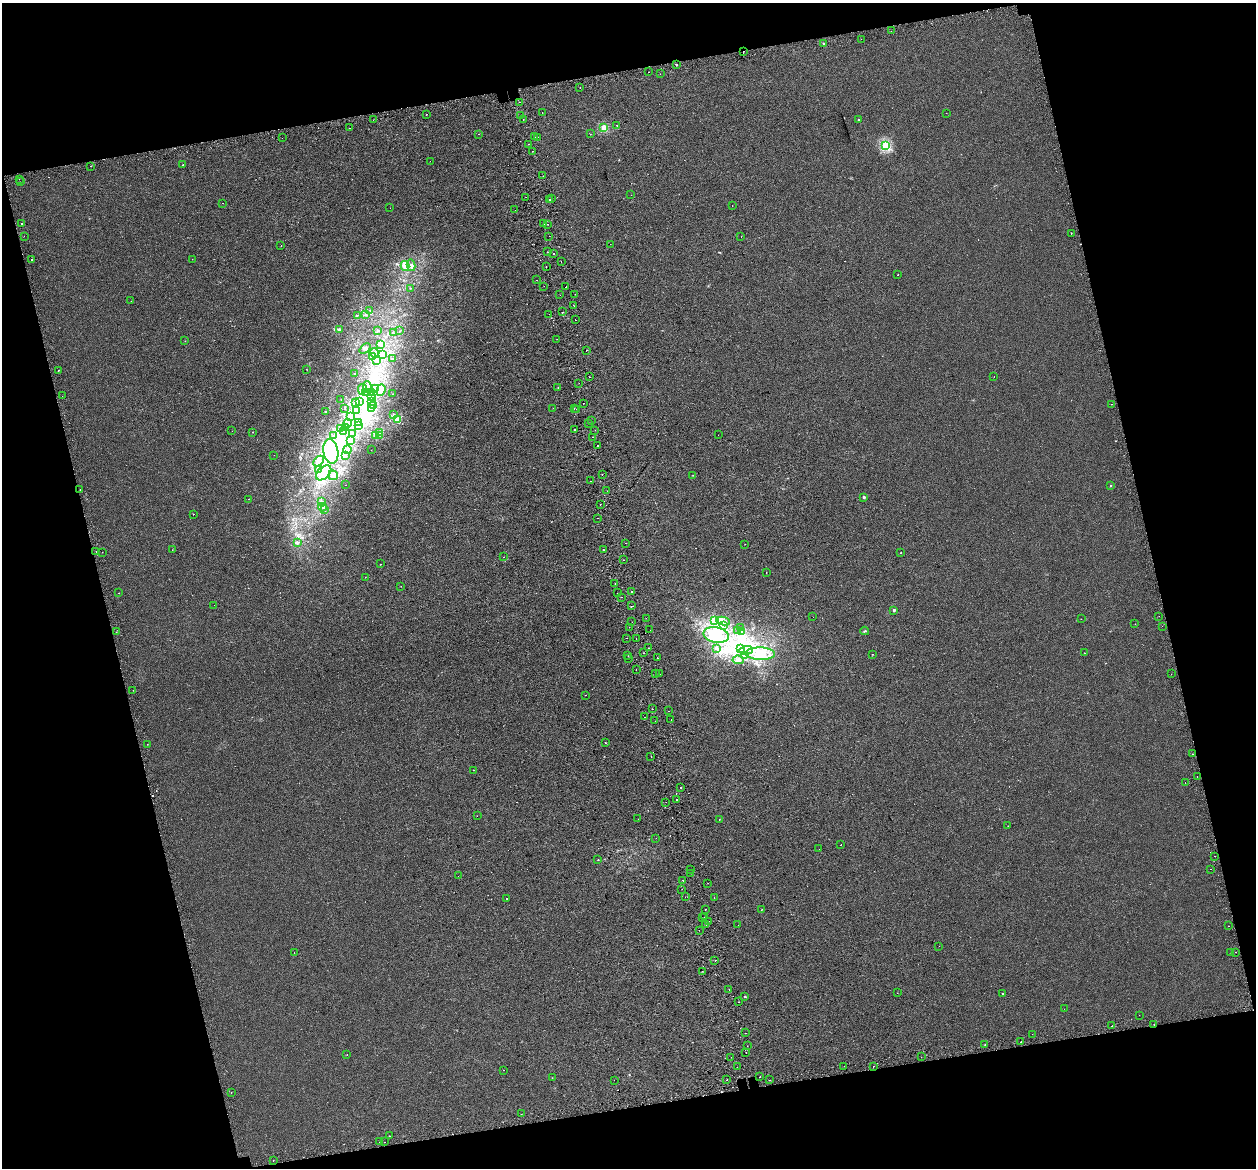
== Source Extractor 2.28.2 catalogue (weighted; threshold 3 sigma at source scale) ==
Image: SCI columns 52-5064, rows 140-4802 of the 5115 x 4897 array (HDU 1 of 3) = the unmasked area's bounding box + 8 px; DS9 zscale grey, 4 x 4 block average (1 PNG px = mean of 4 x 4 image px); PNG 1258 x 1170 px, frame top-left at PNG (2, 3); each listed source drawn as its Kron ellipse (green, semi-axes under 4 px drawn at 4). Shown black and unused: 28% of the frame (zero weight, under 2 of 3 exposures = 4% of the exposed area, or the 3 px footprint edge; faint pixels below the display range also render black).
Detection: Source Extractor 2.28.2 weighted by HDU 2 'WHT'. Background 8.57e-04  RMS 0.0051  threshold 0.0228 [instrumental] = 3 sigma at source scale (4.5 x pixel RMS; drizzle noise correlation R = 1.50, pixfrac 1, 0.0396/0.0396 arcsec/px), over >= 5 px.
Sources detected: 398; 26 inside a brighter object's white glare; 39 cosmic-ray / hot-pixel residue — neither listed nor drawn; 10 coinciding with a brighter row at this scale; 14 inside a brighter listed object's ellipse — not listed separately; the other 309 listed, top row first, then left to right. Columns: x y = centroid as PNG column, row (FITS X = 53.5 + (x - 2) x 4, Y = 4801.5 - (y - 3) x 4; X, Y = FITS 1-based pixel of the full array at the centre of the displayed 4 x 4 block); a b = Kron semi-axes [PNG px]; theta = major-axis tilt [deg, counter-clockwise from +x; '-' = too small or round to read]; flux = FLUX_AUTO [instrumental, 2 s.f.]
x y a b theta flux
891 31 2 2 - 0.82
861 39 2 2 - 0.58
824 43 2 2 - 2.8
743 52 2 2 - 12
677 65 2 2 - 8.8
649 72 2 2 - 1.8
660 74 2 2 - 0.45
580 88 2 2 - 1.9
519 102 2 2 - 0.89
542 113 2 2 - 3.6
946 113 2 2 - 0.57
426 115 2 2 - 7.2
521 116 2 2 - 6.9
373 120 2 2 - 0.93
523 120 2 2 - 2.2
858 120 2 2 - 2.4
616 125 2 2 - 0.77
350 128 2 2 - 2.3
604 128 2 2 - 120
479 134 2 2 - 3.8
590 134 2 2 - 4.2
534 137 2 2 - 0.8
538 137 2 2 - 2.9
282 138 2 2 - 0.56
529 144 2 2 - 2.8
885 145 2 2 - 270
532 151 2 2 - 1.5
430 161 2 2 - 1.9
183 165 2 2 - 1.6
91 166 2 2 - 1.3
543 176 2 2 - 1.7
19 179 2 2 - 1.5
20 182 2 2 - 2.6
631 195 2 2 - 0.31
526 197 2 2 - 0.74
551 198 2 2 - 10
550 199 2 2 - 22
223 203 2 2 - 2.9
732 206 2 2 - 1.3
390 208 2 2 - 2.8
515 210 2 2 - 2
22 223 2 2 - 1.8
543 224 2 2 - 2.6
548 224 2 2 - 0.81
1071 233 2 2 - 0.75
24 236 2 2 - 1.1
549 236 2 2 - 3.5
741 237 2 2 - 0.33
610 244 2 2 - 1
281 245 2 2 - 0.93
547 252 2 2 - 1.7
553 254 2 2 - 6.7
31 259 2 2 - 2
192 259 2 2 - 1.2
561 262 2 2 - 4
411 265 5 3 - 7.6
405 266 5 3 - 8.3
546 267 2 2 - 1.6
898 275 2 2 - 2.4
537 280 2 2 - 0.57
544 286 2 2 - 0.38
566 287 2 2 - 2.5
410 288 2 2 - 1.8
575 294 2 2 - 1.9
560 295 2 2 - 0.65
131 301 2 2 - 0.55
573 305 2 2 - 0.68
370 310 2 2 - 0.64
562 312 2 2 - 2.2
549 314 2 2 - 0.8
357 315 2 2 - 0.94
365 315 3 2 - 2.3
575 320 2 2 - 1.6
340 329 3 2 - 2
377 330 2 2 - 1.2
400 331 2 2 - 1.4
394 333 2 2 - 0.61
557 339 2 2 - 1.1
185 341 2 2 - 0.55
381 344 3 2 - 3.3
365 349 6 2 40 7.5
586 350 2 2 - 6.9
374 353 5 3 - 7.8
382 354 3 2 - 4
372 356 4 2 - 3
392 358 2 2 - 1.7
376 361 2 2 - 1.3
306 369 2 2 - 0.64
58 370 2 2 - 9.8
354 373 2 2 - 0.96
994 376 2 2 - 2.7
590 377 2 2 - 2.1
579 383 2 2 - 0.51
368 387 6 4 -72 12
376 388 3 3 - 6.9
558 388 2 2 - 2.5
362 389 5 2 - 5.3
381 390 6 3 73 9.3
365 393 2 2 - 1.5
368 393 2 2 - 1.3
371 393 3 2 - 4
392 394 2 2 - 0.81
62 396 2 2 - 0.63
371 397 3 3 - 9.4
341 399 2 2 - 0.96
355 402 2 2 - 1
359 402 4 2 - 2.9
371 402 3 2 - 4
583 403 2 2 - 0.52
1111 404 2 2 - 1.9
374 405 3 3 - 5.7
345 408 2 2 - 0.63
372 408 2 2 - 2.5
553 408 2 2 - 0.44
574 409 2 2 - 2.7
576 409 2 2 - 0.72
356 411 2 2 - 2.2
325 412 2 2 - 1.1
394 414 2 2 - 1.1
350 417 3 2 - 5.2
398 419 4 3 - 7.3
591 420 2 2 - 0.58
358 422 2 2 - 0.63
347 423 4 4 - 8
589 424 2 2 - 3.3
359 426 2 2 - 1
340 428 2 2 - 2.3
345 428 2 2 - 1.1
575 430 2 2 - 20
595 430 2 2 - 5.4
232 431 2 2 - 0.82
344 431 3 2 - 2.1
253 432 2 2 - 1.6
380 432 4 3 - 4.9
352 434 2 2 - 2
380 435 3 2 - 1.8
718 435 2 2 - 0.79
333 436 2 2 - 2.1
376 436 4 3 - 18
592 437 2 2 - 1.2
350 441 2 2 - 1.3
597 446 2 2 - 11
347 450 4 3 - 5
371 450 2 2 - 0.36
331 452 12 7 -81 93
274 455 2 2 - 0.4
345 455 3 2 - 6.1
319 461 6 4 45 11
319 469 2 2 - 1.6
324 473 9 5 43 40
602 474 2 2 - 10
333 475 5 4 - 16
693 475 2 2 - 0.92
591 481 2 2 - 11
345 485 2 2 - 0.47
1111 485 2 2 - 6.2
80 490 2 2 - 6.8
607 491 2 2 - 2.4
864 497 2 2 - 13
248 499 2 2 - 0.76
322 502 2 2 - 3.3
600 504 2 2 - 6.7
322 507 4 3 - 14
325 509 2 2 - 1.3
193 514 2 2 - 0.89
598 518 2 2 - 0.95
297 542 3 3 - 5.1
625 543 2 2 - 2.8
745 544 2 2 - 0.51
172 550 2 2 - 0.45
603 550 2 2 - 2
96 551 2 2 - 1.7
102 552 2 2 - 0.56
901 553 2 2 - 2.2
504 557 2 2 - 0.55
624 560 2 2 - 0.72
381 564 2 2 - 1.2
766 572 2 2 - 2.6
365 577 2 2 - 0.54
615 583 2 2 - 4.8
401 586 2 2 - 0.8
632 592 2 2 - 2.8
118 593 2 2 - 1.4
617 593 2 2 - 3.6
621 597 2 2 - 0.76
214 605 2 2 - 0.35
632 606 2 2 - 1.8
894 610 2 2 - 18
1159 616 2 2 - 6.3
813 617 2 2 - 0.41
646 618 2 2 - 2.8
1081 619 2 2 - 0.65
714 621 3 2 - 4.4
723 621 7 3 -8 8.3
632 622 2 2 - 4
1135 624 2 2 - 0.61
723 625 3 2 - 2.7
1162 626 2 2 - 0.54
629 627 2 2 - 1.9
741 628 2 2 - 0.5
650 630 2 2 - 2.3
738 630 2 2 - 0.79
865 631 4 2 - 2.9
116 632 2 2 - 3.6
741 632 2 2 - 1.7
716 635 13 7 -11 68
627 638 2 2 - 3.6
636 638 2 2 - 1.6
648 648 2 2 - 2
717 649 3 2 - 2.1
740 649 3 2 - 2.9
746 650 7 2 3 8.6
644 653 2 2 - 1.7
1084 653 2 2 - 9
760 654 14 6 -2 46
872 654 2 2 - 4.6
628 656 2 2 - 3.6
744 656 2 2 - 1.2
629 658 2 2 - 1.3
657 658 2 2 - 1.9
738 660 6 3 -6 6.9
636 669 2 2 - 2.9
655 674 2 2 - 2.5
660 674 2 2 - 0.94
1171 674 2 2 - 0.63
133 690 2 2 - 2.9
585 695 2 2 - 0.84
652 709 2 2 - 2.2
669 711 2 2 - 1.5
645 717 2 2 - 2.4
671 719 2 2 - 1.8
655 721 2 2 - 0.66
605 743 2 2 - 3.7
147 744 2 2 - 0.54
1192 754 2 2 - 0.59
651 756 2 2 - 1.2
474 770 2 2 - 1.9
1197 777 2 2 - 2.7
1185 783 2 2 - 0.46
681 787 2 2 - 23
676 800 2 2 - 20
666 802 2 2 - 0.6
477 816 2 2 - 1.1
638 819 2 2 - 1.4
719 819 2 2 - 1.6
1008 826 2 2 - 3.7
656 838 2 2 - 0.73
841 845 2 2 - 3
819 849 2 2 - 0.46
1215 856 2 2 - 4.2
598 860 2 2 - 0.8
691 869 2 2 - 0.8
1211 869 2 2 - 0.77
691 873 2 2 - 0.39
458 876 2 2 - 0.48
683 880 2 2 - 34
708 883 2 2 - 0.9
682 889 2 2 - 12
685 897 2 2 - 2.5
506 898 2 2 - 1.9
714 898 2 2 - 14
705 909 2 2 - 5.4
762 909 2 2 - 0.95
704 917 2 2 - 3.2
702 918 2 2 - 2.4
709 921 2 2 - 1.3
706 925 2 2 - 0.88
738 925 2 2 - 0.88
1228 926 2 2 - 2
699 930 2 2 - 4.4
939 946 2 2 - 0.47
1235 952 2 2 - 2.7
294 953 2 2 - 0.5
1231 953 2 2 - 2.4
715 960 2 2 - 2.5
702 971 2 2 - 0.79
729 990 2 2 - 4.4
897 993 2 2 - 1.9
1003 993 2 2 - 3.9
745 996 2 2 - 5.2
739 1002 2 2 - 0.78
1064 1009 2 2 - 0.33
1139 1015 2 2 - 0.49
1154 1024 2 2 - 1
1112 1026 2 2 - 2.9
745 1033 2 2 - 6.8
1032 1034 2 2 - 0.58
1021 1042 2 2 - 4.2
985 1044 2 2 - 0.73
747 1046 2 2 - 0.84
746 1053 2 2 - 1.7
347 1055 2 2 - 0.95
731 1057 2 2 - 0.46
921 1057 2 2 - 0.53
844 1066 2 2 - 0.75
873 1066 2 2 - 3.2
737 1067 2 2 - 0.79
503 1070 2 2 - 0.74
760 1077 2 2 - 5.1
552 1078 2 2 - 0.46
614 1080 2 2 - 3.5
727 1080 2 2 - 2.4
770 1080 2 2 - 0.78
231 1093 2 2 - 1.3
521 1114 2 2 - 0.78
389 1136 2 2 - 2
379 1142 2 2 - 0.51
384 1142 2 2 - 0.81
273 1160 2 2 - 1
Overlapping masked pixels (flux is a lower limit): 2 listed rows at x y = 743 52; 1154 1024
Diffuse or blended objects may show on this block-average render without a row.